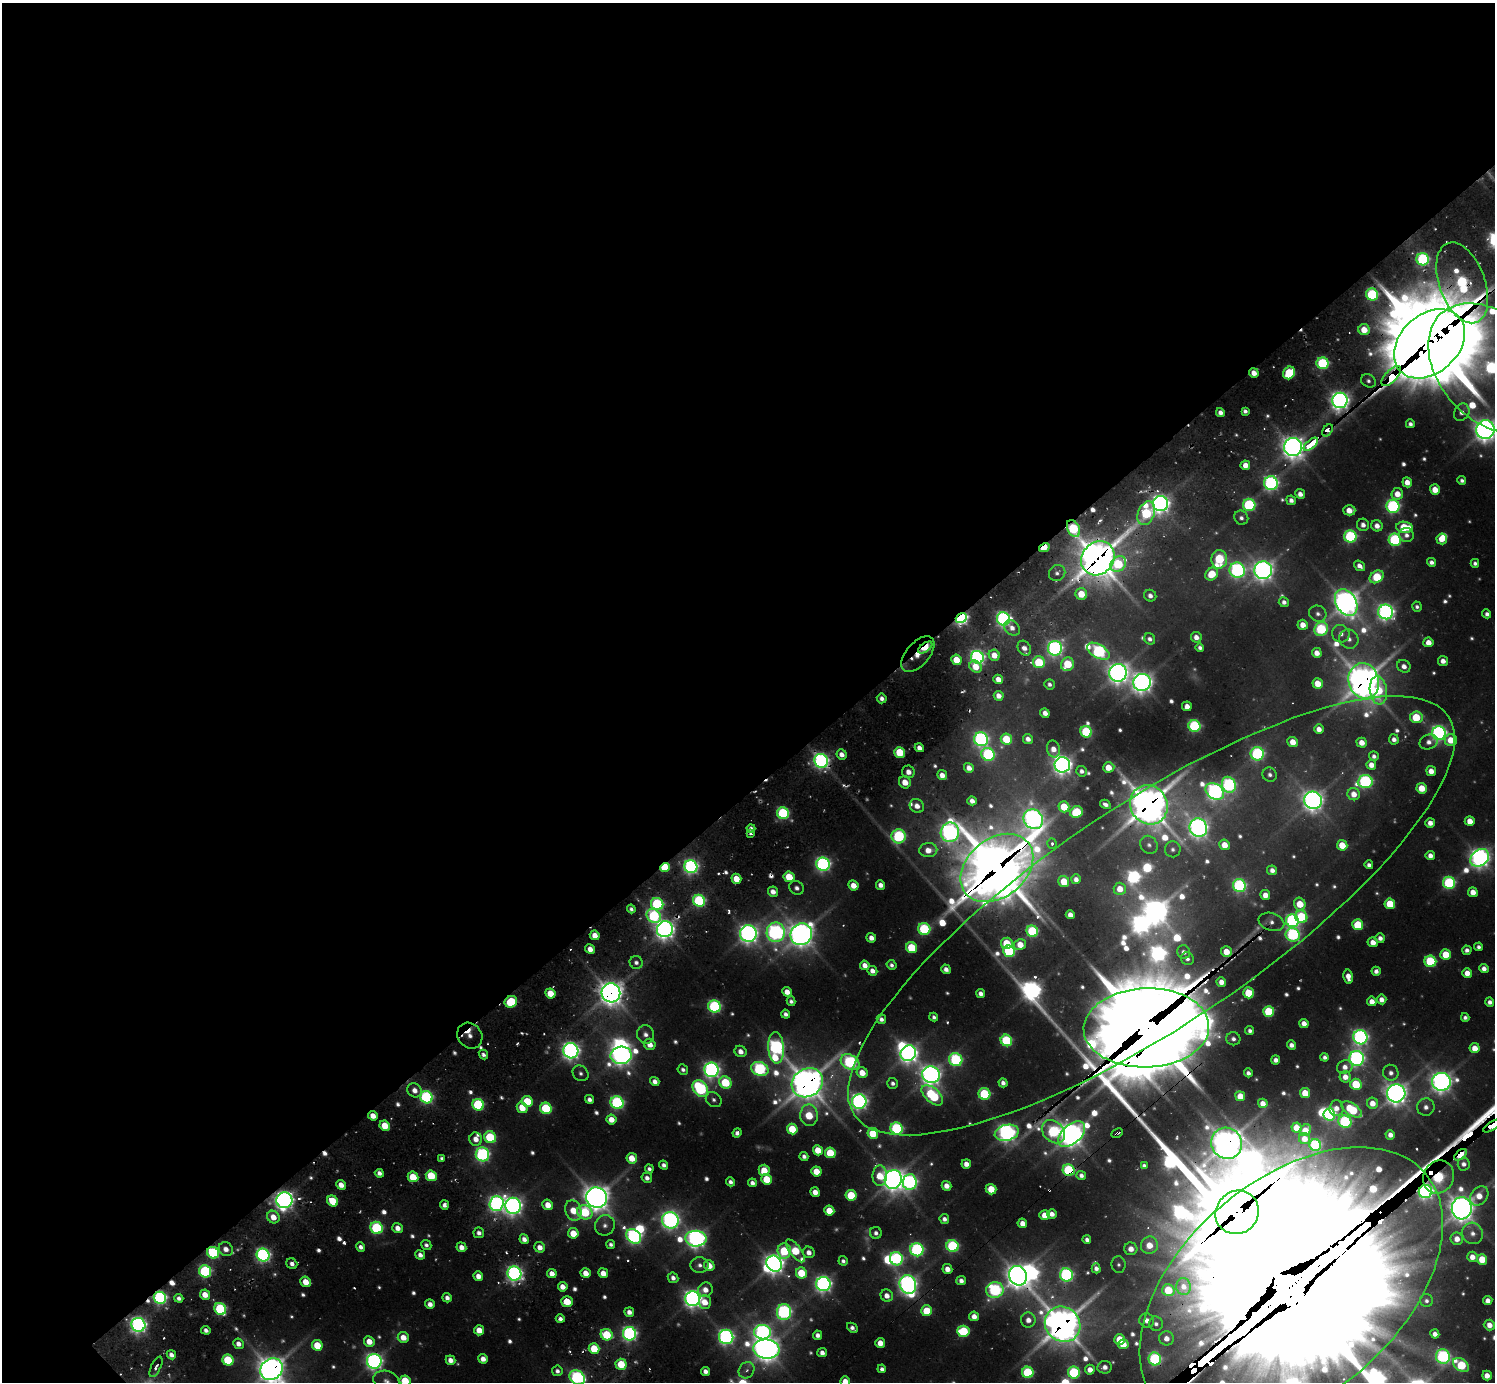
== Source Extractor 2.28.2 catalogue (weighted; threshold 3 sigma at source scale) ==
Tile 2 of 4 x 4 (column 2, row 1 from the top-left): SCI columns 1494-2986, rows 4506-5885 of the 6327 x 6301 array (HDU 1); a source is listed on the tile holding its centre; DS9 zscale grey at full resolution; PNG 1497 x 1384 px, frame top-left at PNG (2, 3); each listed source drawn as its Kron ellipse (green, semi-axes under 4 px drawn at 4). Shown black and unused: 58% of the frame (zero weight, under 2 of 3 exposures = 12% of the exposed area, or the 3 px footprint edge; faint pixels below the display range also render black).
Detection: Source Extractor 2.28.2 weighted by HDU 2 'WHT'; one run over the whole footprint, this tile lists its part. Background 0.131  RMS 0.011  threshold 0.0499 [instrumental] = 3 sigma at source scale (4.5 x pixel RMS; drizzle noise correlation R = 1.50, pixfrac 1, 0.05/0.05 arcsec/px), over >= 5 px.
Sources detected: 701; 48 too faint to see at this stretch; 11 inside a brighter object's white glare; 27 cosmic-ray / hot-pixel residue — neither listed nor drawn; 5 inside a brighter listed object's ellipse — not listed separately; of the other 610, all 500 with FLUX_AUTO >= 4.83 (the completeness limit of this list) listed and drawn (110 fainter detections not listed), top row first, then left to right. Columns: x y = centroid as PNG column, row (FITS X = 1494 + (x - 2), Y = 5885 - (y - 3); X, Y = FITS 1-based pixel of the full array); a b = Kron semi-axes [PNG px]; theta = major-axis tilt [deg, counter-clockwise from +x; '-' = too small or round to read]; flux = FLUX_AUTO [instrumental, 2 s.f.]
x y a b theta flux
1423 259 6 6 - 270
1462 283 42 23 -70 360
1372 294 6 6 - 190
1364 330 6 5 - 27
1429 344 40 29 43 18000
1323 363 6 6 - 200
1492 368 75 52 -47 690
1254 373 5 4 - 15
1289 373 6 5 - 100
1391 376 13 6 46 1700
1368 381 8 6 -34 5.6
1340 400 8 7 - 1000
1245 411 4 4 - 5.3
1462 412 9 7 59 9.4
1220 413 4 4 - 9.2
1410 424 4 4 - 6.2
1328 430 7 4 53 27
1485 430 9 9 - 1500
1311 444 8 3 40 530
1293 447 9 9 - 1500
1245 465 5 5 - 16
1462 480 4 4 - 5
1407 482 5 5 - 17
1271 483 7 7 - 490
1435 490 5 5 - 24
1300 494 5 4 - 11
1397 494 6 5 - 21
1291 500 5 4 - 7.8
1161 504 7 7 - 1000
1249 505 6 6 - 200
1393 506 6 6 - 340
1349 510 6 5 - 21
1146 513 12 8 68 140
1241 518 7 6 - 6.4
1363 525 6 6 - 9.3
1377 526 6 5 - 13
1404 527 8 5 -6 67
1073 528 9 6 -62 140
1406 535 7 7 - 8.1
1350 536 6 6 - 230
1442 539 5 5 - 27
1395 540 6 6 - 250
1044 548 5 3 - 56
1098 558 18 15 50 3600
1219 559 9 8 - 130
1431 562 5 4 - 7.1
1475 563 4 4 - 5.5
1118 564 9 7 47 98
1359 566 6 4 -37 9.6
1237 570 8 7 - 460
1263 570 9 9 - 1100
1057 573 8 8 - 7.3
1212 574 7 6 - 43
1377 577 8 5 34 82
1081 594 6 5 - 36
1150 596 6 5 - 7.8
1284 602 5 5 - 7.4
1346 602 14 10 -59 1700
1417 607 5 5 - 4.9
1386 612 7 7 - 740
1318 614 9 7 -26 7.1
1487 614 4 4 - 6
961 618 6 4 36 450
1003 619 6 6 - 480
1303 625 5 5 - 18
1012 628 9 6 -41 11
1321 629 7 6 - 150
1341 634 9 8 - 11
1196 637 5 5 - 12
1150 639 6 5 - 7.6
1349 639 10 9 - 10
1428 642 5 5 - 16
925 647 8 4 36 90
1024 648 8 6 -53 12
1055 648 7 7 - 520
1200 648 4 4 - 5.5
1098 651 12 6 -30 320
1317 653 5 5 - 16
918 654 21 11 49 85
994 655 5 5 - 21
977 657 6 6 - 490
956 660 5 5 - 31
1443 661 5 5 - 9.7
1039 662 6 6 - 94
1067 664 7 6 - 72
1404 666 7 6 - 11
976 667 6 5 - 24
1118 673 9 8 - 1300
998 679 5 4 - 16
1364 681 18 15 -74 2800
1142 682 9 8 - 1200
1318 683 5 5 - 31
1049 684 5 5 - 5.4
1378 690 14 8 -83 83
999 696 5 4 - 13
882 698 5 5 - 8.1
1187 706 5 4 - 12
1045 713 5 4 - 11
1416 717 6 6 - 69
1194 726 6 5 - 230
1319 729 5 4 - 13
1086 732 6 5 - 130
1439 733 7 7 - 570
981 739 7 7 - 440
1006 739 6 5 - 67
1028 739 5 4 - 9.4
1394 739 5 5 - 8.9
1451 740 6 5 - 31
1293 742 5 5 - 22
1429 742 9 7 22 9.7
1362 743 5 5 - 19
919 748 5 4 - 11
1053 749 8 6 -76 15
900 752 5 5 - 67
842 754 5 5 - 11
988 754 7 6 - 220
1257 754 7 6 - 280
1374 756 5 4 - 6.4
821 761 7 6 - 560
1062 765 8 8 - 1100
1371 765 5 4 - 15
1109 767 6 5 - 25
969 768 5 4 - 13
1082 771 5 5 - 7.2
1431 771 5 5 - 17
908 772 6 6 - 14
942 775 5 4 - 13
1270 775 7 7 - 6.5
905 782 6 6 - 25
1365 782 7 6 - 300
1229 785 8 6 -67 310
1422 788 5 5 - 35
1215 791 10 7 -36 620
1354 794 6 6 - 19
1313 800 9 8 - 1200
972 801 5 4 - 10
1105 804 6 4 -29 7
1149 805 20 18 -62 3500
917 806 7 6 - 14
1064 807 5 5 - 45
1076 812 6 5 - 87
783 813 6 5 - 210
1033 819 10 9 - 1000
1470 821 5 5 - 21
1430 823 5 5 - 12
751 828 4 4 - 6.5
1198 828 9 8 - 1000
950 832 10 9 - 850
751 834 3 3 - 6.1
899 836 7 7 - 260
1052 844 5 4 - 5.2
1149 845 9 8 - 6.8
1224 845 5 5 - 22
1342 845 5 5 - 39
1173 849 8 8 - 5.9
928 850 9 7 2 20
1430 856 5 4 - 12
1480 858 10 8 40 1100
823 864 7 6 - 490
1369 865 4 4 - 6.1
665 867 5 4 - 65
691 867 6 6 - 500
997 868 40 29 39 6800
1272 870 5 4 - 9.2
789 877 5 5 - 46
736 879 5 5 - 26
1076 879 5 4 - 9
1064 881 5 5 - 37
1449 883 6 6 - 220
853 885 5 5 - 21
880 885 5 4 - 11
1239 886 6 6 - 290
797 888 7 6 - 6.5
1120 889 6 6 - 23
773 892 5 5 - 13
1473 892 5 4 - 19
1265 895 5 5 - 17
699 901 6 5 - 230
657 904 6 6 - 200
1300 904 6 5 - 46
1390 904 5 5 - 61
631 909 4 4 - 5
1070 915 4 4 - 12
654 916 8 6 -42 200
1151 916 358 110 34 9700
1301 917 6 6 - 120
1292 921 6 6 - 360
1271 922 13 8 -17 9.8
1358 925 5 5 - 95
665 929 8 7 - 1200
924 929 6 6 - 180
1032 931 6 5 - 170
776 932 10 9 - 610
748 934 8 8 - 1100
801 934 11 10 - 1700
595 935 5 5 - 19
1293 935 7 7 - 280
871 938 5 4 - 12
1380 938 5 4 - 8.7
1373 942 5 4 - 15
1007 943 6 5 - 53
1020 945 6 5 - 26
1479 947 4 4 - 5.5
912 948 6 5 - 85
590 949 5 4 - 15
1467 950 4 4 - 6.6
1009 951 6 5 - 180
1184 952 7 6 - 9.3
1226 952 5 5 - 28
1446 954 5 5 - 50
1187 959 6 6 - 6.6
1430 961 6 5 - 130
636 962 6 6 - 6.8
865 965 5 4 - 13
891 965 5 4 - 5.6
1484 968 5 4 - 9.7
946 969 5 4 - 9.8
872 971 5 4 - 11
1376 971 4 4 - 8.2
1467 973 5 5 - 18
1348 977 7 4 -78 16
1221 982 5 5 - 14
787 992 5 4 - 16
550 993 5 5 - 36
611 993 9 9 - 1800
1249 993 5 5 - 68
981 994 4 4 - 9.5
1381 999 5 4 - 12
791 1001 5 4 - 5.3
1372 1001 5 5 - 16
511 1002 6 5 - 90
1490 1002 4 4 - 8.1
714 1006 6 6 - 280
1269 1012 5 5 - 100
786 1014 5 4 - 6.8
934 1017 4 4 - 4.8
1465 1017 4 4 - 5.8
881 1019 5 4 - 7.2
1304 1023 5 4 - 14
1146 1028 63 39 2 18000
1250 1031 4 4 - 5.9
645 1034 9 8 - 9.4
470 1036 13 12 - 30
1360 1037 7 7 - 590
1233 1039 7 6 - 7.2
1006 1040 6 5 - 160
650 1044 6 5 - 18
1291 1045 4 4 - 8.8
776 1048 16 8 -86 510
1475 1048 5 5 - 22
571 1051 7 7 - 860
740 1051 6 5 - 13
908 1053 8 7 - 980
483 1055 5 4 - 6
621 1055 10 8 4 1100
1324 1057 4 4 - 5.9
1356 1058 7 7 - 570
956 1060 7 6 - 220
1276 1060 4 4 - 9.5
850 1062 10 7 -27 300
1345 1067 8 6 20 12
683 1069 5 5 - 5.6
760 1069 9 6 -21 280
712 1070 7 7 - 660
581 1073 8 7 - 6.1
862 1073 5 5 - 24
1248 1073 4 4 - 6.7
1391 1073 8 7 - 8.8
931 1075 9 8 - 1200
1345 1077 5 5 - 16
655 1081 5 4 - 9.7
725 1082 6 5 - 94
1441 1082 9 9 - 1200
807 1083 16 14 33 2800
893 1083 5 5 - 5.8
1003 1083 4 4 - 8.1
1356 1084 5 5 - 87
700 1089 9 7 -51 250
415 1090 8 6 -40 13
1305 1093 5 5 - 34
1396 1093 9 9 - 1400
984 1094 6 6 - 120
932 1095 13 7 -42 170
1240 1096 5 5 - 28
426 1097 6 6 - 320
589 1099 5 4 - 6.7
714 1100 8 6 -41 5.5
527 1101 5 5 - 74
859 1101 7 7 - 710
617 1103 7 6 - 320
1263 1103 5 4 - 14
1372 1103 5 5 - 19
478 1105 6 5 - 180
1426 1107 9 8 - 9.8
522 1108 6 5 - 30
546 1108 6 5 - 140
1336 1108 8 7 - 13
1352 1109 11 6 -33 95
1329 1114 6 5 - 270
809 1115 11 8 -89 60
373 1116 5 4 - 17
611 1119 5 5 - 19
1345 1122 6 6 - 220
385 1126 5 5 - 38
1492 1126 10 3 32 240
1297 1128 5 5 - 25
792 1129 5 5 - 61
897 1129 6 6 - 240
1305 1130 6 5 - 28
1053 1132 13 10 -45 240
737 1133 4 4 - 6.7
873 1133 5 5 - 69
1007 1133 12 8 13 880
1117 1133 6 3 26 5.1
1072 1134 16 9 42 1700
1390 1135 5 4 - 11
490 1137 6 5 - 130
476 1139 6 6 - 16
1304 1139 6 5 - 13
1227 1143 16 15 - 2300
1315 1145 6 5 - 160
818 1150 5 5 - 34
830 1153 5 5 - 70
482 1154 7 6 - 380
1461 1155 7 4 41 120
804 1156 4 4 - 6.4
442 1158 4 4 - 5.3
632 1158 5 5 - 31
966 1164 5 4 - 14
1464 1164 6 6 - 8.2
664 1165 4 4 - 7.2
1144 1166 4 4 - 5.4
649 1169 4 4 - 5.6
764 1170 5 5 - 38
1069 1170 6 5 - 200
816 1171 5 5 - 33
379 1173 4 4 - 7.9
1081 1175 5 4 - 7.2
431 1176 6 5 - 76
880 1176 10 7 88 36
413 1177 5 5 - 47
1438 1177 17 15 60 740
647 1178 5 5 - 8.6
767 1179 5 5 - 51
893 1179 9 8 - 1400
730 1182 4 4 - 6.8
910 1182 8 7 - 480
752 1183 4 4 - 8.4
341 1185 5 4 - 17
946 1186 5 4 - 15
991 1189 5 5 - 41
815 1192 5 4 - 15
1425 1192 7 6 - 570
851 1195 5 5 - 76
1479 1196 11 8 49 25
597 1197 11 10 - 2100
284 1200 8 8 - 1000
333 1201 6 5 - 60
497 1204 7 7 - 590
444 1205 5 4 - 7.4
548 1205 5 5 - 22
513 1206 8 7 - 930
1462 1208 11 10 - 1800
573 1210 10 7 -72 34
829 1211 5 5 - 36
585 1212 8 7 - 96
1237 1212 22 21 - 8500
1052 1214 5 4 - 11
1045 1215 5 5 - 26
273 1217 6 6 - 21
944 1219 5 4 - 7.7
670 1220 8 8 - 800
1022 1223 5 4 - 16
605 1225 10 9 - 9
377 1228 6 6 - 200
398 1228 5 5 - 14
479 1233 5 5 - 7.9
573 1233 5 5 - 36
876 1233 6 5 - 6.1
1472 1233 11 10 - 12
634 1236 8 6 -43 460
524 1239 5 4 - 10
696 1239 10 8 -2 940
1087 1239 4 4 - 6.4
1457 1239 6 6 - 17
611 1244 4 4 - 5.1
426 1245 5 5 - 5.6
1149 1245 9 8 - 31
952 1246 6 6 - 230
361 1247 5 4 - 8
461 1247 5 5 - 12
540 1247 5 5 - 13
226 1249 7 6 - 13
1131 1249 6 6 - 16
917 1250 7 6 - 340
784 1251 7 7 - 94
795 1251 14 5 -52 74
809 1252 6 5 - 12
213 1253 6 5 - 210
263 1255 6 6 - 480
420 1255 5 4 - 9
1472 1257 5 5 - 16
896 1259 7 6 - 280
1482 1259 5 5 - 45
843 1261 5 4 - 5.3
292 1264 6 5 - 8
774 1264 8 7 - 1200
700 1265 9 8 - 7.9
1119 1265 8 7 - 5.1
709 1266 6 5 - 20
1096 1268 5 4 - 6.6
947 1269 5 4 - 15
205 1271 6 6 - 240
586 1273 5 4 - 19
603 1273 5 4 - 18
801 1273 5 5 - 59
514 1274 7 7 - 630
552 1274 5 4 - 14
1066 1275 6 6 - 340
478 1276 5 4 - 14
1018 1276 10 8 -66 1600
673 1278 5 5 - 8.5
961 1281 5 4 - 8.3
306 1282 5 5 - 27
823 1284 7 7 - 710
908 1285 9 8 - 1000
563 1287 5 4 - 16
1183 1287 8 7 - 10
1291 1288 176 108 40 260000
705 1290 7 7 - 16
995 1290 9 7 17 280
1168 1290 6 6 - 56
205 1295 5 4 - 20
887 1296 6 6 - 14
160 1298 6 6 - 370
179 1298 5 4 - 7.3
447 1298 5 4 - 7.5
693 1299 7 7 - 910
1488 1300 4 4 - 11
567 1301 6 5 - 44
1426 1301 6 6 - 5.2
705 1302 7 6 - 24
430 1304 5 4 - 10
220 1309 6 5 - 180
927 1311 5 5 - 63
629 1312 5 4 - 11
784 1312 8 7 - 460
974 1316 5 5 - 14
560 1319 4 4 - 8.5
1028 1320 7 7 - 14
1147 1320 7 7 - 11
1063 1324 18 17 - 3200
1156 1324 7 7 - 6.5
138 1325 7 6 - 660
1489 1325 6 5 - 16
852 1328 6 4 -43 7.2
206 1330 5 4 - 6.8
479 1330 5 5 - 24
963 1331 6 5 - 110
763 1332 8 7 - 560
630 1334 7 6 - 480
1435 1334 4 4 - 11
607 1335 6 5 - 83
818 1335 5 4 - 8.9
403 1337 5 5 - 22
726 1337 7 7 - 590
1167 1338 7 7 - 14
1120 1340 5 5 - 50
369 1341 5 5 - 23
880 1343 5 5 - 20
238 1344 5 5 - 11
1123 1344 5 5 - 32
317 1345 5 5 - 55
594 1349 5 5 - 56
766 1349 13 9 -7 2000
822 1353 5 4 - 9.6
171 1355 5 4 - 8.5
1443 1357 7 7 - 300
483 1359 5 4 - 13
1155 1359 6 6 - 240
228 1360 6 5 - 100
450 1360 5 4 - 13
374 1361 7 7 - 770
621 1364 5 5 - 51
1461 1365 9 6 -36 110
156 1367 11 4 64 5.7
1104 1367 7 6 - 9.5
272 1369 12 10 37 2100
882 1369 4 4 - 6.1
747 1370 9 7 52 7.3
1090 1370 5 5 - 15
557 1371 5 5 - 6.6
705 1371 4 4 - 9.5
1028 1372 6 5 - 150
1074 1372 6 6 - 180
1487 1375 5 4 - 16
577 1378 8 7 - 330
386 1381 13 9 -19 11
405 1381 5 5 - 63
845 1381 5 5 - 17
Overlapping masked pixels (flux is a lower limit): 56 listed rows (the first 20) at x y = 1462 283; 1429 344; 1254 373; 1391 376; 1340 400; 1328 430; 1311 444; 1161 504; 1073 528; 1044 548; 1098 558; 961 618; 925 647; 918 654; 1364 681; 821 761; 1149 805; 665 867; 997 868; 1151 916
Isophote crosses this tile's border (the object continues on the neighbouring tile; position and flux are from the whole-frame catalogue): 11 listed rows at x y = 1429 344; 1492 368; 1485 430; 1151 916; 1492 1126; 1291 1288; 272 1369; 577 1378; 386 1381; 405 1381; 845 1381